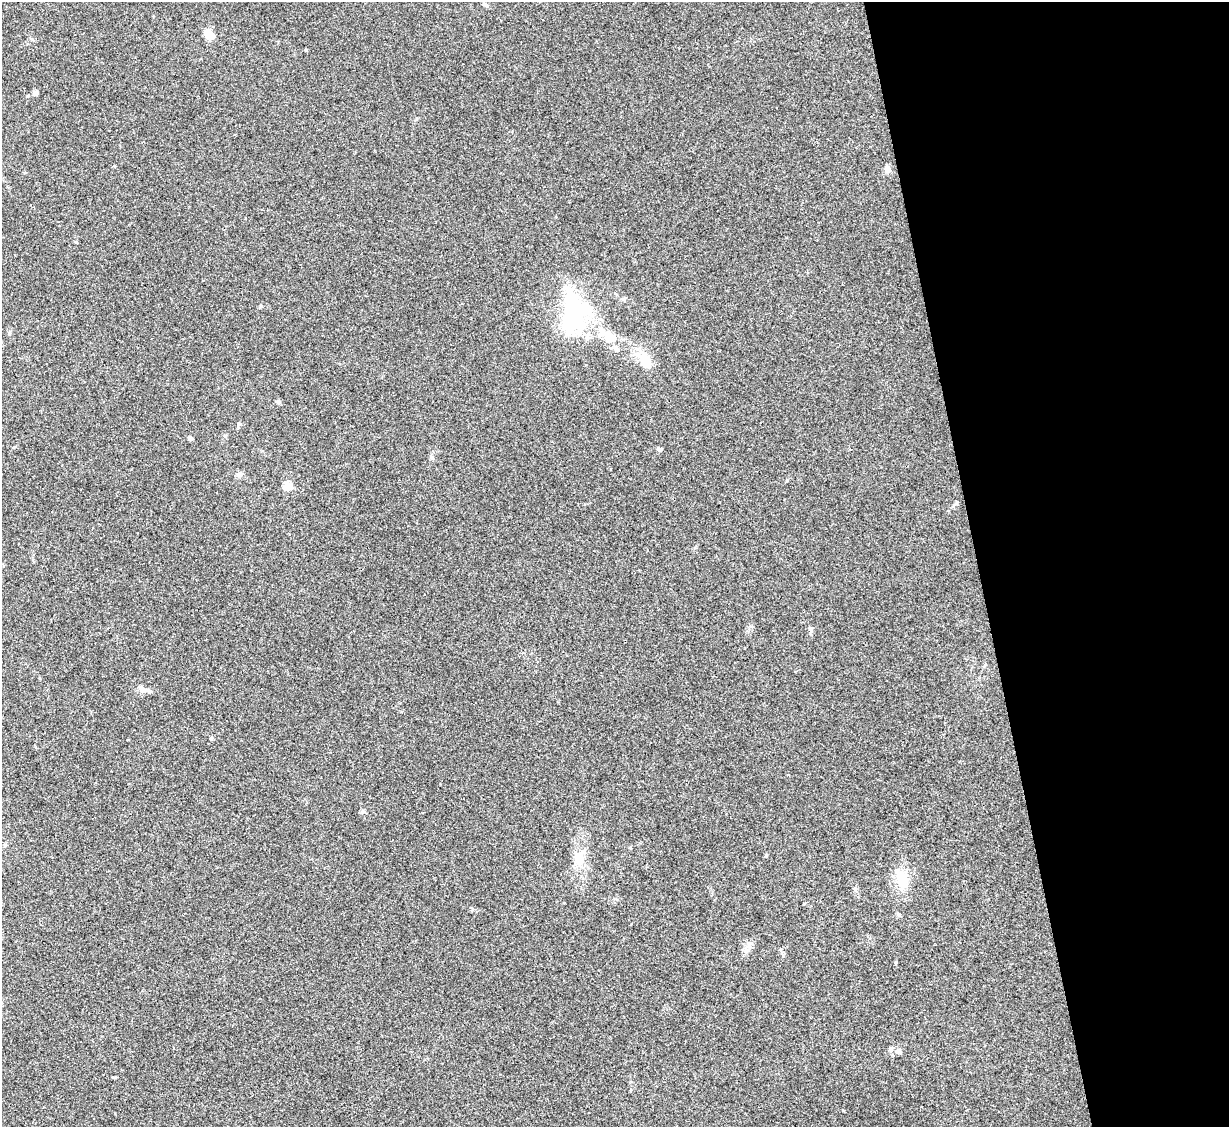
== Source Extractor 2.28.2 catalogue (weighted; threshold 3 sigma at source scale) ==
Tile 12 of 4 x 4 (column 4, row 3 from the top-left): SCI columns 3683-4909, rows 1377-2501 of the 4909 x 4890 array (HDU 1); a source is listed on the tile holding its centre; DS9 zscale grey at full resolution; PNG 1231 x 1129 px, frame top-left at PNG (2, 2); no overlay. Shown black and unused: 20% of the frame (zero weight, under 2 of 3 exposures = <1% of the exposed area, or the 3 px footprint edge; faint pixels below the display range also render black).
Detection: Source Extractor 2.28.2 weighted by HDU 2 'WHT'; one run over the whole footprint, this tile lists its part. Background 0.0906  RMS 0.0097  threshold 0.0434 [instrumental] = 3 sigma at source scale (4.5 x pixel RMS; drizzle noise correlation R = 1.50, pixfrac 1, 0.05/0.05 arcsec/px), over >= 5 px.
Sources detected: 26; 1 inside a brighter object's white glare — not listed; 1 inside a brighter listed object's ellipse — not listed separately; the other 24 listed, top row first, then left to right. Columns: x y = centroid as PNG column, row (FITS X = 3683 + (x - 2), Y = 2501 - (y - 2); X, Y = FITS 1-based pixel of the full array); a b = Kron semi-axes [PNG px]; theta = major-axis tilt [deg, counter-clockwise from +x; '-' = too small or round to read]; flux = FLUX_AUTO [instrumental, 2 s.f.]
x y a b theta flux
485 4 8 4 -37 1.9
209 34 11 7 -52 13
306 50 5 3 - 0.8
36 93 6 6 - 2.8
887 169 10 6 -77 4.1
76 242 5 3 - 0.79
624 298 6 4 20 1.4
572 306 50 27 -76 82
610 338 15 14 - 14
646 361 22 14 -85 16
278 402 6 5 - 1.6
239 424 6 5 - 1.6
190 438 6 4 -46 2.4
659 449 6 5 - 1.9
431 457 6 5 - 1.6
239 475 8 6 7 2.8
287 486 5 4 - 41
810 629 7 5 -46 2.4
142 689 14 8 -25 5.5
211 738 5 4 - 1.2
579 859 17 12 82 15
902 878 26 15 -79 20
898 915 6 5 - 1.5
899 1051 7 6 - 2.7
Unlisted compact peaks at least as high as the median listed source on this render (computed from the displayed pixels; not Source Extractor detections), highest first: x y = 27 96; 472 909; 843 1111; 261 306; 766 855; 225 436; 416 119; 113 1077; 362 812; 896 962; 855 889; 564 903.